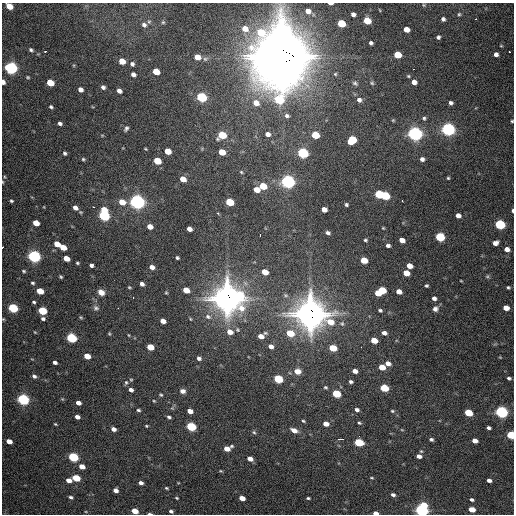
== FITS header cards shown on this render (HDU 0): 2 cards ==
NAXIS1  =                  512 / Axis length
NAXIS2  =                  512 / Axis length

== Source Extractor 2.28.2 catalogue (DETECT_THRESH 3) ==
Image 512 x 512 px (HDU 0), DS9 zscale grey, 1 PNG px = 1 image px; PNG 516 x 516 px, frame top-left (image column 1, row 512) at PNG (2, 3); no overlay
Background 1910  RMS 46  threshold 139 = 3 sigma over >= 5 px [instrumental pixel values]
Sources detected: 239; all 239 listed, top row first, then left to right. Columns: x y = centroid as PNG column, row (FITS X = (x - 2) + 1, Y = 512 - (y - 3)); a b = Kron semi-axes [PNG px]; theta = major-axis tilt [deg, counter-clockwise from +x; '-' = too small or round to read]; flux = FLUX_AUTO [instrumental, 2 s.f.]
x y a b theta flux
330 4 5 2 - 1.0e+04
424 5 5 4 - 3.4e+03
9 6 5 4 - 5.4e+04
308 11 7 6 - 1.9e+04
353 14 4 4 - 1.0e+04
459 14 5 5 - 4.4e+03
443 19 5 5 - 7.8e+03
476 19 3 2 - 7.0e+03
367 21 5 5 - 8.6e+04
163 22 5 4 - 4.1e+03
341 23 5 5 - 1.3e+05
144 25 7 6 - 1.0e+04
245 29 7 7 - 3.3e+04
406 29 5 4 - 3.1e+04
438 37 4 4 - 6.7e+03
371 43 4 4 - 6.8e+03
501 46 5 3 - 2.7e+03
31 50 6 4 -38 6.5e+03
45 51 3 2 - 5.9e+03
509 51 2 2 - 3.4e+03
496 54 4 4 - 1.2e+04
397 55 5 5 - 8.4e+04
280 56 27 24 -7 1.6e+07
197 57 5 5 - 3.2e+04
122 61 5 5 - 4.9e+04
132 64 5 5 - 8.6e+03
11 68 6 5 - 8.2e+05
156 71 5 5 - 6.6e+04
133 74 5 4 - 1.3e+04
408 76 5 4 - 3.5e+03
28 77 4 3 - 3.7e+03
3 82 4 3 - 1.6e+04
414 82 5 5 - 1.9e+04
50 83 5 5 - 9.0e+04
355 83 7 6 - 7.0e+03
372 83 5 5 - 4.3e+03
103 87 5 4 - 8.9e+03
80 89 5 4 - 1.7e+04
119 91 5 4 - 1.3e+04
202 97 6 5 - 3.4e+05
279 100 7 7 - 1.9e+05
359 100 6 6 - 1.2e+04
256 103 8 7 - 2.5e+04
451 103 4 4 - 7.4e+03
51 107 4 3 - 5.3e+03
287 116 6 5 - 8.3e+03
424 118 6 5 - 5.4e+03
393 120 4 4 - 3.0e+03
512 121 3 3 - 3.7e+03
60 123 4 4 - 8.5e+03
126 128 6 4 60 7.3e+03
448 129 6 5 - 1.1e+06
268 134 6 5 - 1.4e+04
415 134 6 6 - 1.3e+06
102 135 5 3 - 2.7e+03
222 135 6 5 - 1.2e+05
315 135 5 5 - 1.1e+05
352 140 6 5 - 1.4e+05
145 149 3 2 - 2.7e+03
167 151 5 5 - 5.5e+04
222 152 5 5 - 6.0e+04
65 153 4 4 - 5.8e+03
303 153 6 5 - 4.4e+05
83 159 5 4 - 4.4e+03
422 159 4 4 - 1.0e+04
157 161 5 5 - 8.9e+04
241 172 5 4 - 3.5e+03
448 178 3 3 - 3.4e+03
183 179 5 4 - 4.4e+04
3 182 5 3 - 2.9e+03
288 182 6 6 - 1.2e+06
263 186 5 5 - 8.0e+04
256 190 5 5 - 3.3e+04
379 194 5 5 - 1.9e+05
385 196 6 5 - 2.2e+05
11 201 4 4 - 4.8e+03
402 201 3 2 - 3.1e+03
122 202 6 5 - 4.1e+04
137 202 7 6 - 1.4e+06
230 202 5 5 - 1.3e+05
346 205 3 3 - 4.9e+03
94 207 3 2 - 3.7e+03
75 208 6 5 - 1.5e+04
324 209 5 4 - 2.1e+04
512 211 4 2 - 5.4e+03
218 213 3 2 - 9.8e+03
104 215 7 5 -81 5.9e+05
458 215 5 4 - 1.7e+04
36 223 5 4 - 5.2e+04
500 224 6 5 - 3.7e+05
150 227 5 4 - 2.8e+04
383 228 3 3 - 3.0e+03
189 229 5 4 - 1.8e+04
328 233 4 3 - 7.3e+03
260 235 3 2 - 2.0e+04
440 237 6 5 - 2.4e+05
365 240 4 3 - 4.4e+03
402 240 5 4 - 2.5e+04
495 243 6 4 22 1.7e+04
57 244 5 4 - 4.6e+04
388 245 5 4 - 8.2e+03
3 247 3 2 - 3.8e+03
63 247 5 4 - 4.7e+04
507 249 5 4 - 1.9e+04
34 256 6 5 - 8.9e+05
66 258 5 4 - 4.2e+04
177 258 3 3 - 5.0e+03
364 260 5 5 - 7.5e+04
77 263 4 3 - 3.9e+03
91 265 4 3 - 9.0e+03
409 266 5 4 - 2.9e+04
152 267 5 4 - 1.6e+04
24 271 5 3 - 4.2e+03
265 272 5 4 - 4.5e+04
406 273 5 5 - 4.6e+04
487 276 6 5 - 4.5e+03
61 277 4 3 - 4.2e+03
461 281 4 2 - 2.3e+03
33 283 4 3 - 4.9e+03
142 284 4 4 - 1.2e+04
426 286 4 3 - 4.5e+03
129 287 4 3 - 3.5e+03
508 287 4 3 - 4.4e+03
186 290 5 4 - 4.7e+04
382 290 6 5 - 1.2e+05
40 291 5 4 - 7.4e+04
399 291 5 4 - 2.4e+04
101 292 7 6 - 2.3e+04
166 293 4 4 - 3.3e+03
378 293 5 4 - 4.8e+04
240 294 18 9 -40 1.0e+05
133 297 3 2 - 3.5e+03
227 298 13 11 -60 3.4e+06
434 298 5 4 - 1.1e+04
34 302 4 3 - 4.7e+03
13 308 5 4 - 3.3e+05
96 308 8 7 - 9.4e+03
118 308 2 2 - 1.7e+03
506 308 5 4 - 3.4e+04
435 309 7 7 - 1.3e+04
380 310 5 3 - 5.2e+03
42 311 5 4 - 1.8e+05
310 314 13 13 - 3.6e+06
81 317 5 4 - 3.6e+03
208 317 9 6 -22 1.2e+04
3 319 4 3 - 2.8e+03
43 319 5 4 - 7.2e+03
190 319 5 3 - 2.9e+03
163 321 5 4 - 2.3e+04
330 322 9 7 -45 5.3e+04
342 323 7 6 - 7.9e+03
35 332 4 3 - 2.7e+03
230 332 7 5 -23 2.8e+04
265 333 6 4 -20 4.8e+03
290 333 6 5 - 8.9e+04
384 333 6 5 - 1.3e+04
109 334 5 4 - 3.3e+03
129 335 5 3 - 2.5e+03
261 336 5 4 - 2.5e+04
71 338 6 5 - 3.7e+05
374 340 5 4 - 5.2e+04
271 346 5 4 - 1.5e+04
150 347 5 4 - 7.3e+04
361 347 2 2 - 2.3e+03
333 348 5 4 - 9.4e+04
87 356 5 4 - 4.7e+04
500 357 4 3 - 2.5e+03
199 358 5 5 - 9.3e+03
55 362 4 4 - 9.6e+03
388 363 6 5 - 2.0e+04
382 367 5 4 - 5.5e+04
297 371 7 6 - 3.0e+04
355 371 5 4 - 2.0e+04
34 376 5 4 - 8.5e+03
509 378 4 3 - 6.0e+03
278 379 5 5 - 2.1e+05
131 380 5 4 - 3.4e+03
126 382 7 5 75 5.5e+03
351 382 5 4 - 7.2e+03
325 387 5 4 - 4.8e+03
384 388 5 4 - 1.4e+05
131 390 5 4 - 1.2e+04
182 391 7 5 -17 1.3e+04
336 394 5 4 - 1.8e+05
161 395 5 4 - 4.0e+03
23 399 6 5 - 7.1e+05
154 401 4 3 - 2.8e+03
78 403 5 4 - 1.9e+04
138 410 4 3 - 5.1e+03
357 410 6 5 - 9.4e+03
190 411 5 4 - 2.4e+04
392 411 5 4 - 4.3e+03
501 412 6 5 - 8.5e+05
468 413 5 4 - 1.4e+05
77 417 5 4 - 1.5e+04
169 417 4 3 - 5.5e+03
303 421 5 3 - 4.0e+03
359 423 5 4 - 4.4e+03
55 424 4 3 - 3.1e+03
326 424 5 4 - 2.6e+04
146 426 3 2 - 2.8e+03
191 426 5 4 - 3.2e+05
489 428 4 3 - 8.7e+03
113 429 5 4 - 1.5e+04
294 430 7 4 -26 2.4e+04
402 430 5 3 - 2.5e+03
254 432 6 4 -44 4.7e+03
511 435 5 4 - 2.1e+05
359 436 3 2 - 3.5e+03
340 439 6 2 1 1.1e+04
431 439 4 4 - 6.8e+03
9 441 5 4 - 3.2e+04
475 441 5 4 - 2.5e+04
358 442 6 4 -15 1.8e+05
227 448 7 4 18 4.0e+04
419 456 6 4 -13 1.8e+04
73 457 5 4 - 3.6e+05
250 459 5 4 - 2.3e+04
82 466 5 4 - 3.1e+04
221 471 5 3 - 3.3e+03
76 478 5 4 - 1.3e+05
372 478 5 3 - 3.0e+03
69 480 5 4 - 2.3e+04
489 480 4 3 - 1.3e+04
141 483 4 4 - 1.2e+04
166 488 5 3 - 3.5e+03
116 490 5 4 - 1.5e+04
393 495 4 3 - 8.2e+03
71 497 5 4 - 6.3e+03
177 498 4 2 - 3.1e+03
242 498 5 4 - 3.3e+04
308 498 5 3 - 4.3e+03
471 500 4 3 - 7.0e+03
472 509 5 4 - 5.4e+04
422 510 6 6 - 9.3e+05
134 511 5 4 - 5.3e+04
171 511 4 3 - 7.1e+03
375 513 5 3 - 2.0e+04
149 514 5 2 - 8.4e+03
At the frame edge (FLAGS 8, measured only in part): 13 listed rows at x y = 330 4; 9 6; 3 82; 512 121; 3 182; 512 211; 3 247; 3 319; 511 435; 422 510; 134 511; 375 513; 149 514